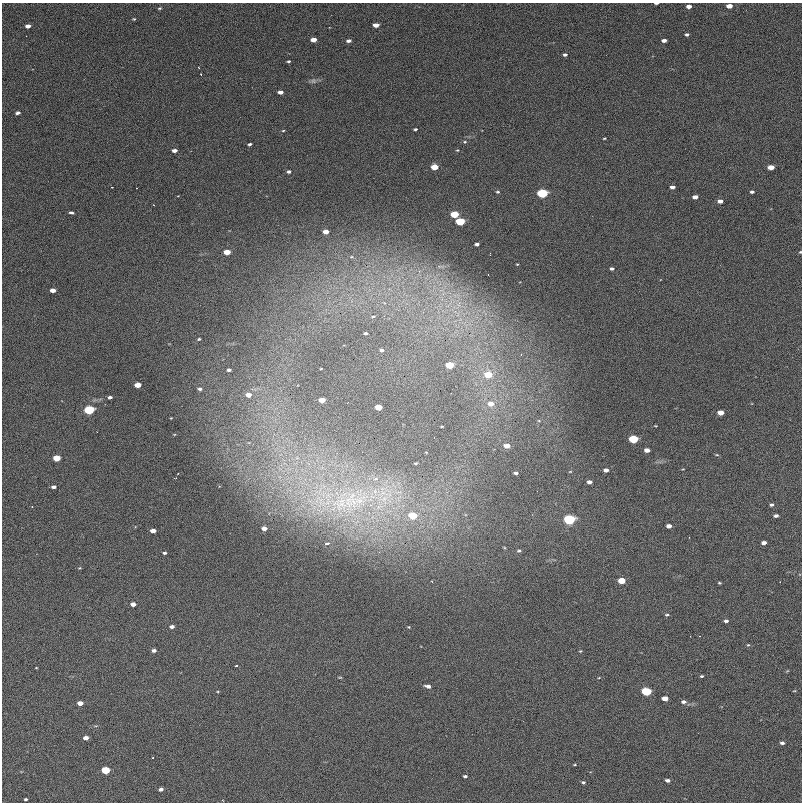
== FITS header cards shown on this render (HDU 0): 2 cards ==
NAXIS1  =                 800  / length of data axis 1
NAXIS2  =                 800  / length of data axis 2

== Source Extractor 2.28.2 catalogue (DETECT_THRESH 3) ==
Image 800 x 800 px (HDU 0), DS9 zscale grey, 1 PNG px = 1 image px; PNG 804 x 804 px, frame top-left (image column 1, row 800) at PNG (2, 3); no overlay
Background 1240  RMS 34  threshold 101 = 3 sigma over >= 5 px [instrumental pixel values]
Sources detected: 120; all 120 listed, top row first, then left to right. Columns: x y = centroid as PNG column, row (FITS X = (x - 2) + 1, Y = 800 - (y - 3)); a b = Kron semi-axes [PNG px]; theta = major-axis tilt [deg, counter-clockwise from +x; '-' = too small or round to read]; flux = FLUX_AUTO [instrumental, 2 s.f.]
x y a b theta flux
656 3 4 2 - 4800
689 6 4 3 - 13000
729 6 5 3 - 29000
159 8 4 3 - 2800
134 19 3 3 - 2000
376 25 5 4 - 23000
28 26 5 4 - 13000
687 34 4 3 - 4700
313 40 5 4 - 27000
664 40 5 3 - 9700
349 41 5 3 - 8100
565 55 4 3 - 5200
288 61 4 3 - 3100
201 74 2 2 - 1600
313 81 8 6 -2 6100
280 92 4 3 - 13000
18 113 4 3 - 6300
415 129 3 3 - 3300
283 131 4 3 - 2000
604 138 3 2 - 1900
465 142 5 4 - 2600
250 144 3 3 - 4200
457 150 4 3 - 2000
174 151 4 3 - 11000
434 167 5 4 - 58000
771 167 5 4 - 29000
289 172 4 3 - 6100
112 187 3 2 - 2100
672 187 4 3 - 9600
498 192 4 3 - 3000
752 192 4 3 - 4700
542 193 5 4 - 440000
695 197 5 3 - 14000
720 201 4 4 - 13000
71 212 5 3 - 4200
454 214 5 4 - 120000
460 221 5 4 - 210000
326 232 4 4 - 23000
477 244 4 3 - 5300
227 252 5 4 - 46000
800 252 4 3 - 2000
517 264 4 3 - 1900
612 269 4 3 - 5000
53 290 5 4 - 20000
373 316 5 2 - 2300
366 333 3 3 - 3700
199 339 3 3 - 2300
382 350 4 3 - 4600
521 354 3 3 - 2300
450 365 5 4 - 110000
321 368 3 2 - 1300
229 370 4 3 - 5300
488 375 5 4 - 64000
138 385 5 4 - 39000
200 389 4 3 - 4100
248 395 5 4 - 18000
110 397 4 3 - 6300
322 400 5 4 - 33000
491 404 6 4 5 19000
378 407 5 4 - 50000
89 410 5 4 - 360000
721 413 5 4 - 30000
171 418 2 2 - 1400
655 426 4 3 - 1500
633 439 5 4 - 190000
507 446 5 4 - 19000
647 450 5 4 - 14000
717 455 5 3 - 2000
57 458 5 4 - 73000
416 463 3 2 - 2300
683 469 3 2 - 1400
606 470 5 4 - 10000
570 472 5 3 - 1700
516 473 4 3 - 5400
376 479 9 4 1 6900
589 482 4 3 - 9500
53 487 5 3 - 6800
353 501 47 28 11 270000
772 505 4 3 - 4600
32 507 2 2 - 1800
413 516 5 4 - 95000
776 516 4 3 - 6700
569 519 5 4 - 530000
669 526 5 4 - 13000
264 528 5 4 - 13000
153 531 5 4 - 17000
764 543 5 4 - 9600
327 544 5 3 - 6000
519 551 5 4 - 3900
165 553 3 3 - 4300
79 568 4 4 - 2200
622 581 5 4 - 67000
719 583 4 3 - 2400
133 604 5 4 - 14000
667 615 4 4 - 3400
726 621 4 3 - 5500
172 627 4 3 - 8800
409 627 3 3 - 2000
748 645 4 4 - 2300
154 650 4 3 - 7900
580 651 4 4 - 2100
236 666 4 3 - 4200
36 668 4 2 - 1400
702 676 4 3 - 2800
340 677 5 3 - 2000
428 686 6 4 -11 9000
646 691 5 4 - 280000
794 691 4 2 - 1600
665 698 5 4 - 26000
683 702 6 4 -1 7300
80 703 5 4 - 21000
86 738 5 4 - 13000
782 743 4 3 - 6300
575 765 4 2 - 2000
105 770 5 4 - 150000
465 776 4 3 - 3800
667 780 4 3 - 7400
583 782 4 3 - 3500
161 789 4 4 - 6800
26 799 4 3 - 3100
At the frame edge (FLAGS 8, measured only in part): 2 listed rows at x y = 656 3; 800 252